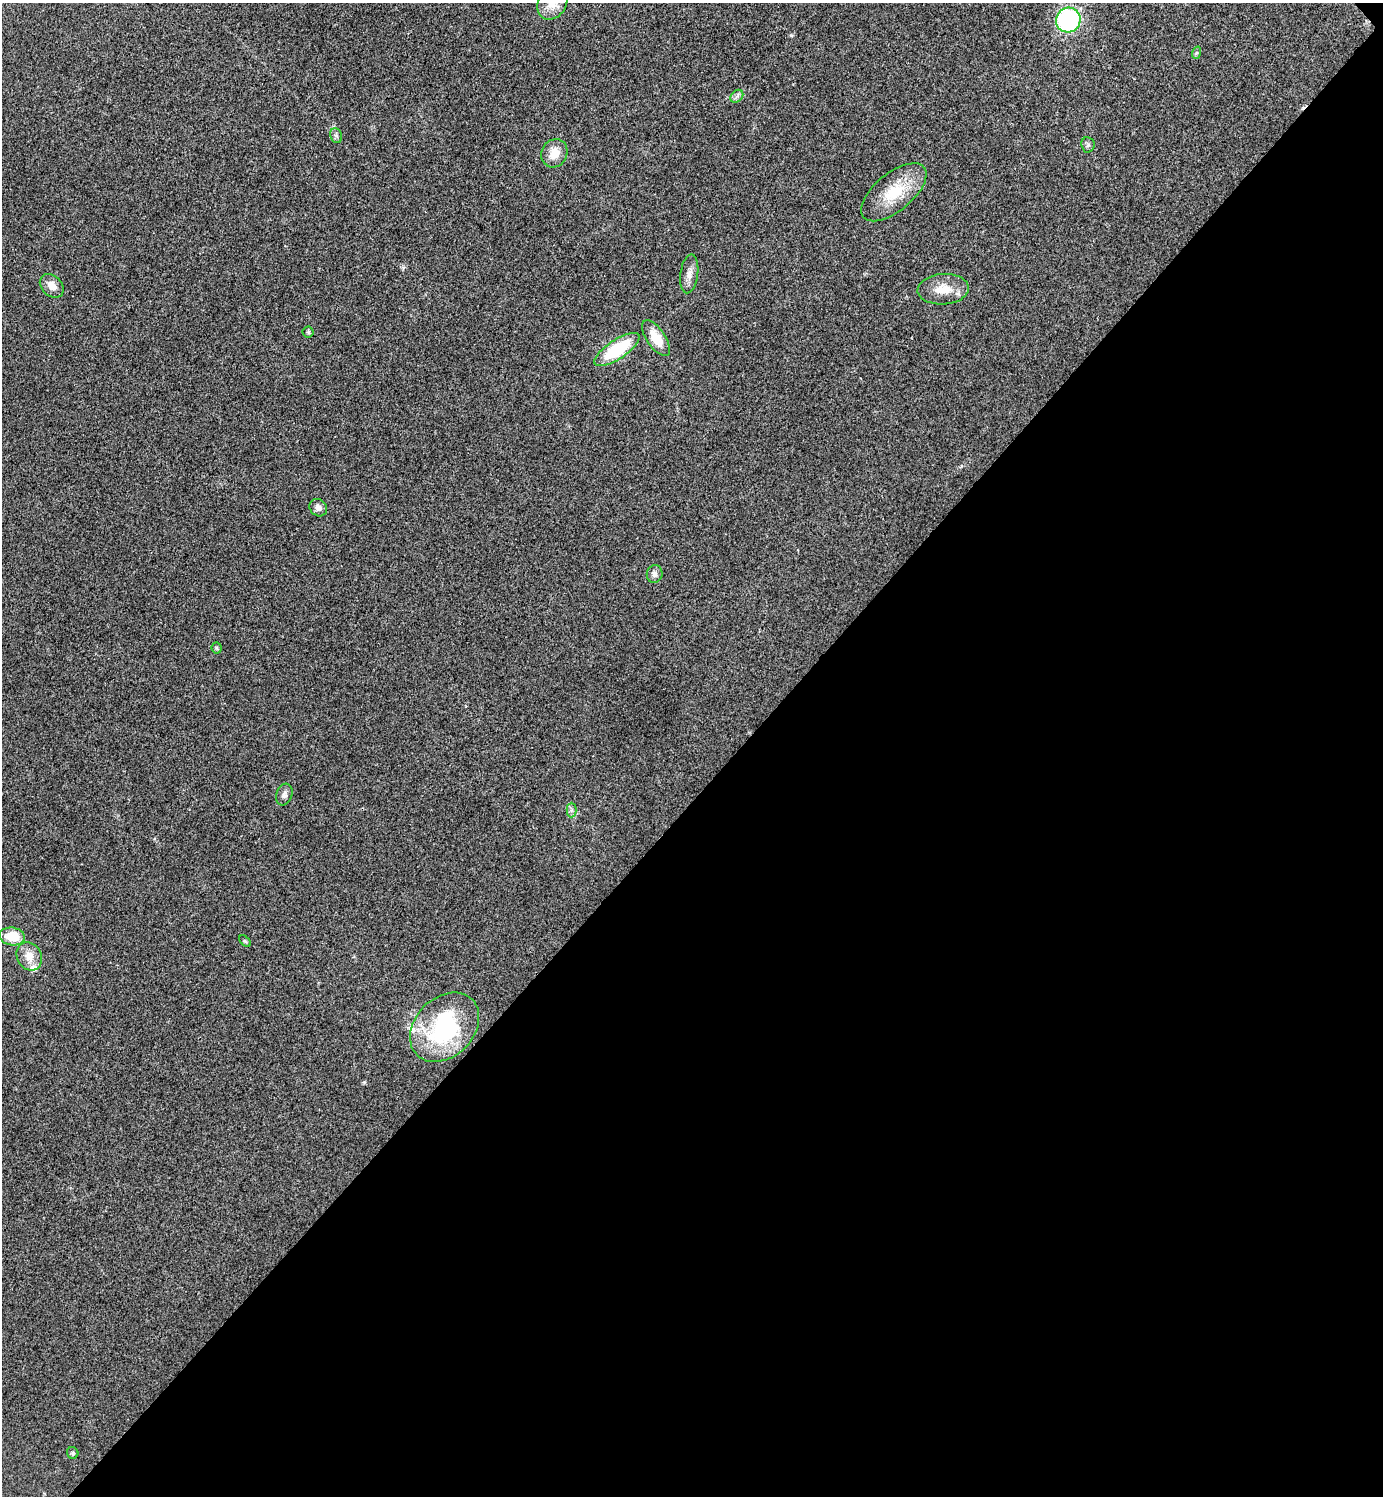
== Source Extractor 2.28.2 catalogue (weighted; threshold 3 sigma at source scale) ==
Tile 12 of 4 x 4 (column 4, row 3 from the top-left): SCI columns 4303-5683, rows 1501-2994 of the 5984 x 5984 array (HDU 1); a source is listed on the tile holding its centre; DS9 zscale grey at full resolution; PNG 1385 x 1498 px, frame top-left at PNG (2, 3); each listed source drawn as its Kron ellipse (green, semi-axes under 4 px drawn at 4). Shown black and unused: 47% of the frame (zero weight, under 3 of 4 exposures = <1% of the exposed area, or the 3 px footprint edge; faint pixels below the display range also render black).
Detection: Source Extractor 2.28.2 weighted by HDU 2 'WHT'; one run over the whole footprint, this tile lists its part. Background 0.0199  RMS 0.0054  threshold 0.0245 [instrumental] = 3 sigma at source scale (4.5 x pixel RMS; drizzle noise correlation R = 1.50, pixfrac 1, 0.05/0.05 arcsec/px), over >= 5 px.
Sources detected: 27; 1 inside a brighter object's white glare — neither listed nor drawn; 2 inside a brighter listed object's ellipse — not listed separately; the other 24 listed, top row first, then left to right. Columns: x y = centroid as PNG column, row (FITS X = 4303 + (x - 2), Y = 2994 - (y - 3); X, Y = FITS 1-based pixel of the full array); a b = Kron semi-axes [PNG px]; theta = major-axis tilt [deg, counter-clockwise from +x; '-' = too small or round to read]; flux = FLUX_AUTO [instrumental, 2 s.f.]
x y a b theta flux
552 3 17 13 54 6.8
1068 20 12 12 - 65
1196 53 6 4 71 0.75
737 96 7 5 45 1.6
336 136 8 6 -68 1.3
1088 145 8 6 -82 1.4
554 153 14 12 63 7.8
894 192 39 19 40 22
689 274 19 9 83 4.5
52 286 13 10 -44 5
943 289 26 15 4 11
308 332 5 5 - 0.86
656 338 21 9 -55 11
617 349 26 9 34 33
318 508 9 8 - 2.8
655 574 9 8 - 2.3
217 648 5 5 - 0.73
284 794 11 7 71 2.1
571 810 7 5 90 1.3
12 936 13 9 -8 13
245 941 7 4 -45 0.69
29 956 15 12 -62 6.9
445 1027 39 29 45 61
73 1453 6 5 - 1
Isophote crosses this tile's border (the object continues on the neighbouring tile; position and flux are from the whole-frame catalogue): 1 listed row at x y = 552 3